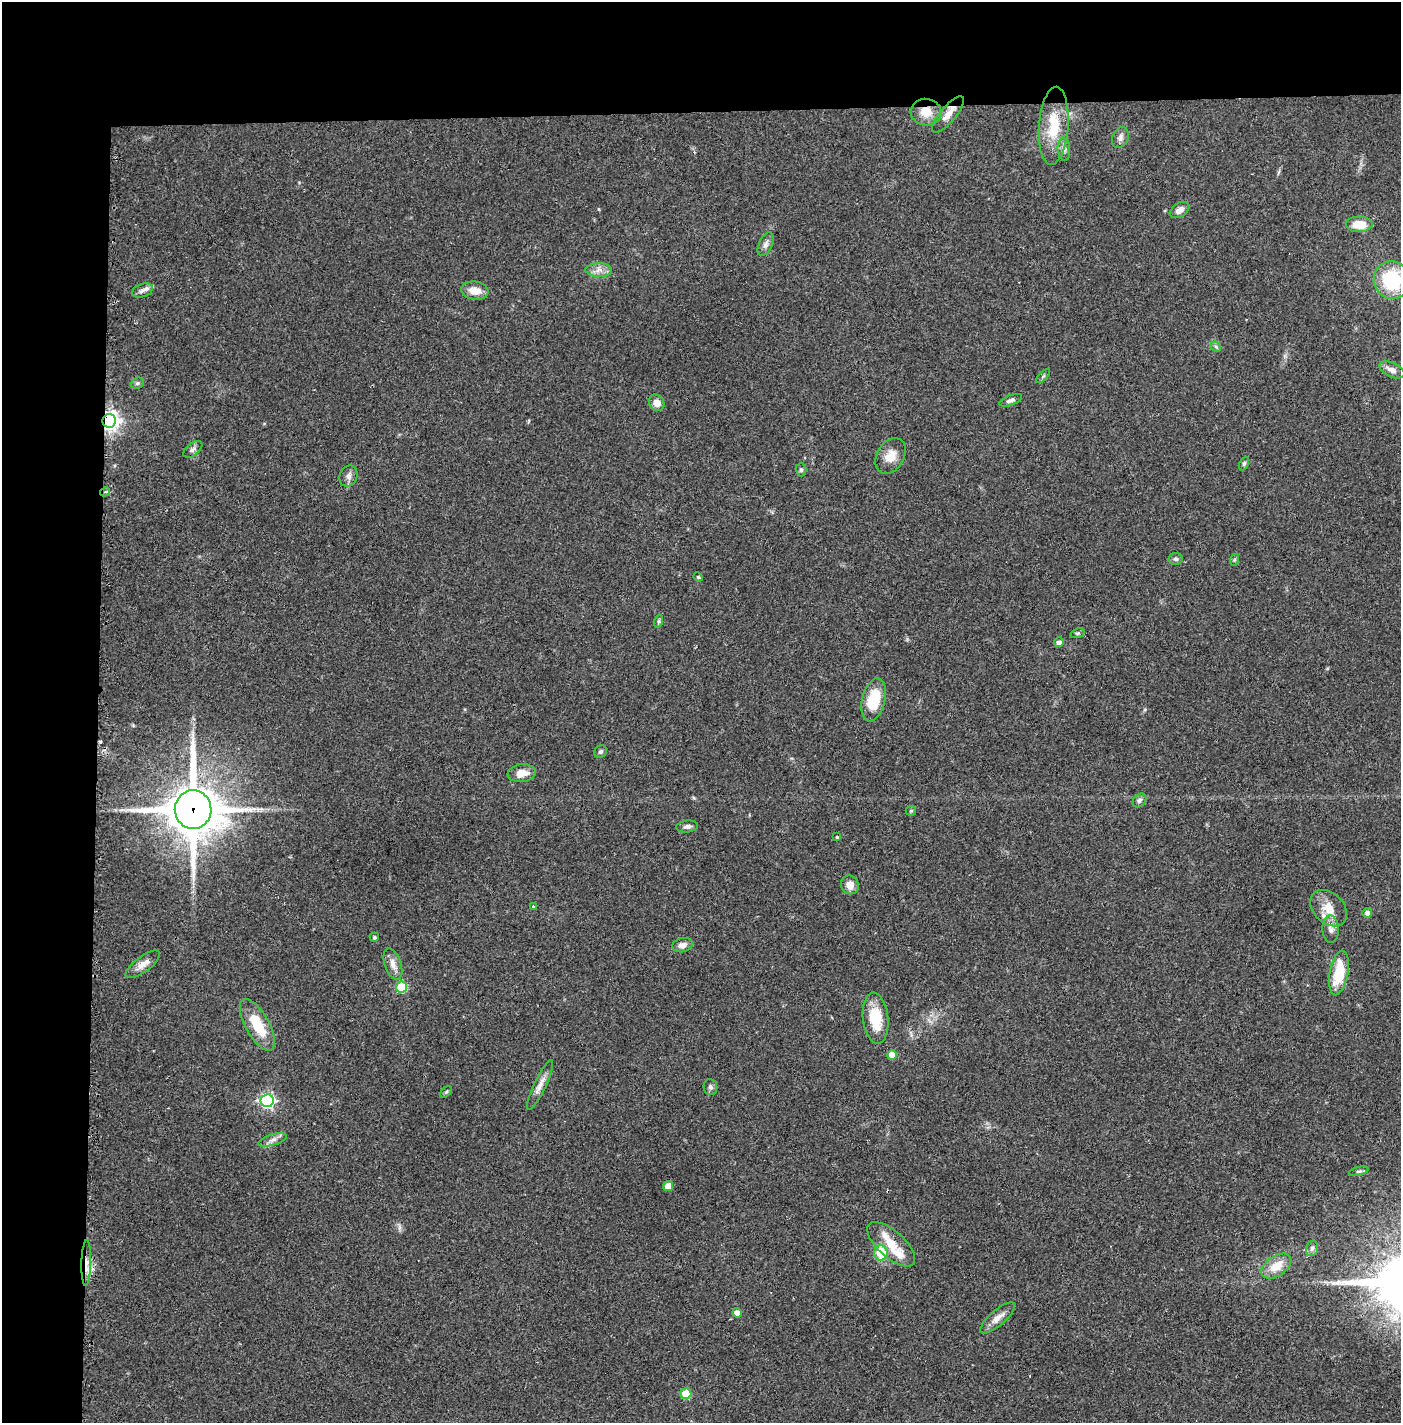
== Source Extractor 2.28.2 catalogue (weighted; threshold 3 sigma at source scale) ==
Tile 1 of 3 x 3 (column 1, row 1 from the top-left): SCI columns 20-1418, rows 2842-4262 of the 4249 x 4272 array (HDU 1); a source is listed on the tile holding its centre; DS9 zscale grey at full resolution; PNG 1403 x 1425 px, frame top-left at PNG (2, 2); each listed source drawn as its Kron ellipse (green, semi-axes under 4 px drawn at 4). Shown black and unused: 14% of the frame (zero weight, under 2 of 3 exposures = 1% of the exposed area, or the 3 px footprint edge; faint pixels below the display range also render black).
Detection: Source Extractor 2.28.2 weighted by HDU 2 'WHT'; one run over the whole footprint, this tile lists its part. Background 0.0701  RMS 0.0061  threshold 0.0275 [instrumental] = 3 sigma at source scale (4.5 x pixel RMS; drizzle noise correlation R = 1.50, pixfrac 1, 0.05/0.05 arcsec/px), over >= 5 px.
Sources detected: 70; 2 inside a brighter listed object's ellipse — not listed separately; the other 68 listed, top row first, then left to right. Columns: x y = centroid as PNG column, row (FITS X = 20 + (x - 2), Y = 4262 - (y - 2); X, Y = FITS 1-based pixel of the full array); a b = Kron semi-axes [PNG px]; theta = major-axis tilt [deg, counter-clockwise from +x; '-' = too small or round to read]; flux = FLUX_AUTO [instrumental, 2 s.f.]
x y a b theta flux
926 112 15 13 -6 9.4
948 114 22 8 50 6.2
1054 126 39 14 86 24
1120 137 11 7 65 2.6
1064 149 11 6 -85 2.6
1179 210 11 7 33 3.5
1359 224 14 8 0 11
766 244 12 6 65 2.7
599 270 13 7 -1 3.9
1392 280 19 18 - 39
142 290 11 6 20 2.7
475 291 14 9 -8 6.8
1216 347 6 4 -44 1
1392 370 13 7 -24 3.3
1043 376 8 3 45 1
137 383 7 5 21 1.1
1011 400 12 5 21 2
657 403 9 7 -56 4.9
109 421 7 6 - 340
193 449 11 6 39 2
890 456 19 13 58 8
1244 464 7 4 63 1.1
801 469 7 5 -90 1.2
348 476 11 8 66 3
105 492 5 3 - 1.2
1176 559 7 6 - 1.5
1234 560 6 4 71 0.74
698 577 5 4 - 0.67
659 621 6 4 71 0.95
1077 633 7 4 19 0.95
1059 642 5 4 - 2.4
874 700 22 11 77 22
601 751 7 6 - 1.2
522 773 14 9 6 6.9
1139 801 8 6 46 1.6
193 810 19 18 - 2800
911 811 5 5 - 0.68
687 826 11 6 5 2.1
837 837 3 3 - 0.83
850 885 9 8 - 5.4
533 906 3 2 - 0.75
1329 908 21 15 -44 10
1367 913 5 5 - 2.4
1331 929 14 8 -88 3.8
374 937 5 4 - 0.94
682 945 10 7 13 3.5
143 964 20 7 37 5.4
393 964 16 8 -71 4.9
1339 973 22 9 80 21
402 987 5 5 - 27
876 1018 25 12 -84 18
257 1025 29 11 -61 19
892 1055 5 5 - 9.8
540 1085 27 6 64 5.1
710 1087 8 7 - 1.7
446 1092 7 4 44 0.82
267 1101 6 6 - 120
272 1140 15 5 16 3
1359 1171 10 4 14 1.2
668 1186 5 5 - 7.8
891 1244 30 13 -42 12
1312 1248 8 6 75 1.6
881 1253 7 6 - 17
86 1263 23 5 89 5.7
1276 1266 17 10 34 10
737 1313 4 4 - 5
997 1318 22 7 41 5.2
686 1394 5 5 - 15
Overlapping masked pixels (flux is a lower limit): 5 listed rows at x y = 926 112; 109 421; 105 492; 193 810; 86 1263
Isophote crosses this tile's border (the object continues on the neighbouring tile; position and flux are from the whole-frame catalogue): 1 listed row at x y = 1392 280